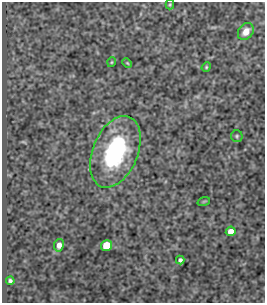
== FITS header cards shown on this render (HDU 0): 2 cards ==
NAXIS1  =                  263
NAXIS2  =                  301

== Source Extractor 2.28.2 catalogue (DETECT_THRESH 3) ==
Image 263 x 301 px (HDU 0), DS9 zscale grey, 1 PNG px = 1 image px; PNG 267 x 305 px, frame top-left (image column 1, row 301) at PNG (2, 2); each listed source drawn as its Kron ellipse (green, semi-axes under 4 px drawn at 4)
Background 691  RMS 1.2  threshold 3.5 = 3 sigma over >= 5 px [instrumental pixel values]
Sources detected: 13; all 13 listed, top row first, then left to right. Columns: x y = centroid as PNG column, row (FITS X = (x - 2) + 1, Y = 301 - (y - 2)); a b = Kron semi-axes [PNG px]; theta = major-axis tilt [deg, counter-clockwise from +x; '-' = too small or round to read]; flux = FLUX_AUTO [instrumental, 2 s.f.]
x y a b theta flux
170 5 5 4 - 90
246 32 9 7 52 670
112 62 5 3 - 65
127 63 5 4 - 73
206 67 5 4 - 84
237 136 6 5 - 130
115 152 37 22 67 8200
204 201 6 4 19 74
231 231 5 4 - 740
59 245 6 5 - 420
107 245 5 5 - 2500
180 260 4 4 - 190
10 281 4 4 - 170